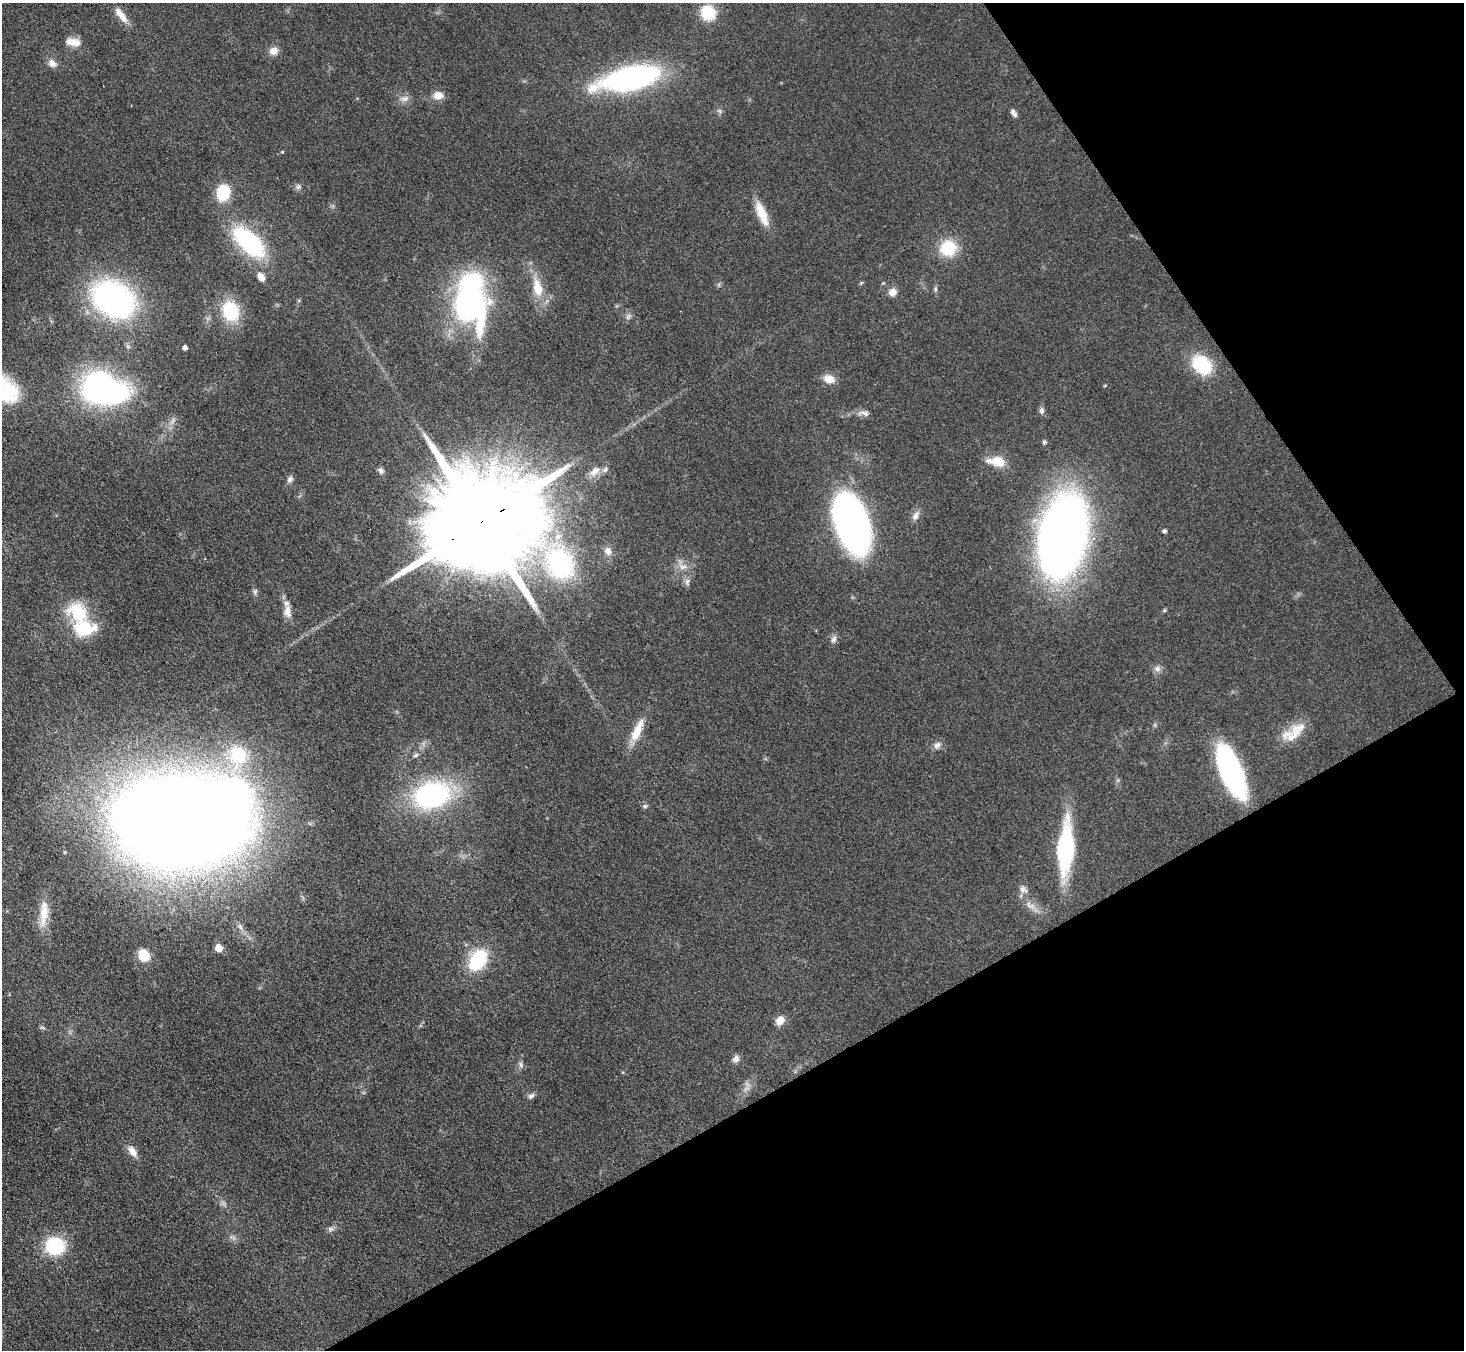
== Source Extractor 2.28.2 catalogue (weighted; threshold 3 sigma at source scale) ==
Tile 12 of 4 x 4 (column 4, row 3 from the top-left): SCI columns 4389-5850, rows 1645-2992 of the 5852 x 5845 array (HDU 1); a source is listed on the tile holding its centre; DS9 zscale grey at full resolution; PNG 1466 x 1352 px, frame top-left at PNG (2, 3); no overlay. Shown black and unused: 28% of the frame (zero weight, under 3 of 4 exposures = <1% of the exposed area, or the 3 px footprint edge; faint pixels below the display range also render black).
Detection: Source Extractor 2.28.2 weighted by HDU 2 'WHT'; one run over the whole footprint, this tile lists its part. Background 0.0759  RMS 0.0066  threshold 0.0299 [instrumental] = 3 sigma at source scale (4.5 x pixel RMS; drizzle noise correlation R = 1.50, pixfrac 1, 0.05/0.05 arcsec/px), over >= 5 px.
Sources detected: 83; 1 too faint to see at this stretch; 3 inside a brighter object's white glare — not listed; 3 inside a brighter listed object's ellipse — not listed separately; the other 76 listed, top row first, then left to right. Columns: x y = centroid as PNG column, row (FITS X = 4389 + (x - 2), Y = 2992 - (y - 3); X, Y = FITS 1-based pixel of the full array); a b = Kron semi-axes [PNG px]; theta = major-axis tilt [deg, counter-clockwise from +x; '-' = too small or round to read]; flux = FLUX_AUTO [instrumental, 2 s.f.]
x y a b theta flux
708 13 14 12 -52 26
121 15 24 8 -53 7.7
73 42 19 9 -8 7.7
274 51 11 10 - 5.2
52 63 12 9 -38 4.2
630 78 49 17 13 200
438 95 10 8 -5 7.2
404 99 11 7 12 3.5
720 111 7 4 -71 1.2
1013 113 11 6 -55 2.5
282 152 4 3 - 0.7
298 187 8 6 76 1.9
223 193 12 10 78 34
762 214 28 9 -68 16
249 242 29 14 -43 97
948 248 14 14 - 29
261 277 11 7 -56 5
861 283 5 4 - 0.85
538 287 25 12 -77 15
935 289 6 5 - 1.2
893 292 10 9 - 5
114 299 31 23 -30 230
468 304 36 26 -66 180
230 311 19 15 -71 36
628 316 10 4 77 1.7
185 348 4 4 - 3.2
1202 365 24 17 -44 33
829 379 13 10 -24 7.3
98 386 29 25 50 140
1041 411 9 6 -86 2.3
864 413 18 7 -5 3.8
1044 442 6 5 - 1.2
997 461 21 11 -9 14
381 470 8 6 -29 1.8
595 471 15 9 40 6.1
290 479 9 7 67 2.7
915 516 13 7 58 3.5
851 522 44 22 -71 360
480 523 38 23 29 28000
1164 531 4 4 - 1.8
1063 536 49 27 76 890
608 551 10 9 - 4.9
560 563 33 26 -62 110
683 567 14 8 -10 5.1
687 581 10 7 62 2.7
255 591 8 6 74 1.6
1164 610 6 4 60 0.84
287 611 18 9 -82 6.1
78 614 20 15 -50 35
834 639 10 7 68 2.8
1157 669 10 8 -16 2.9
637 731 32 10 65 14
1295 732 23 16 80 14
937 745 11 8 39 3.1
238 755 25 21 -86 36
416 755 8 5 27 1.5
1231 772 46 17 -67 150
432 795 30 22 14 130
645 806 6 6 - 1.3
178 822 73 50 -5 2400
1065 849 43 14 87 100
1022 889 12 8 78 3.5
1031 905 15 8 -27 5.3
44 913 38 11 85 15
240 927 10 6 -73 2.5
219 948 5 5 - 13
144 955 11 9 -67 15
478 960 17 11 56 54
780 1021 10 8 43 6.5
42 1028 8 4 -9 1.1
736 1059 9 8 - 3.1
521 1064 9 6 -54 2
531 1096 10 6 27 2.3
132 1151 15 8 -53 5.5
330 1229 9 6 16 2
55 1246 16 15 - 47
Overlapping masked pixels (flux is a lower limit): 1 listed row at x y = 480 523